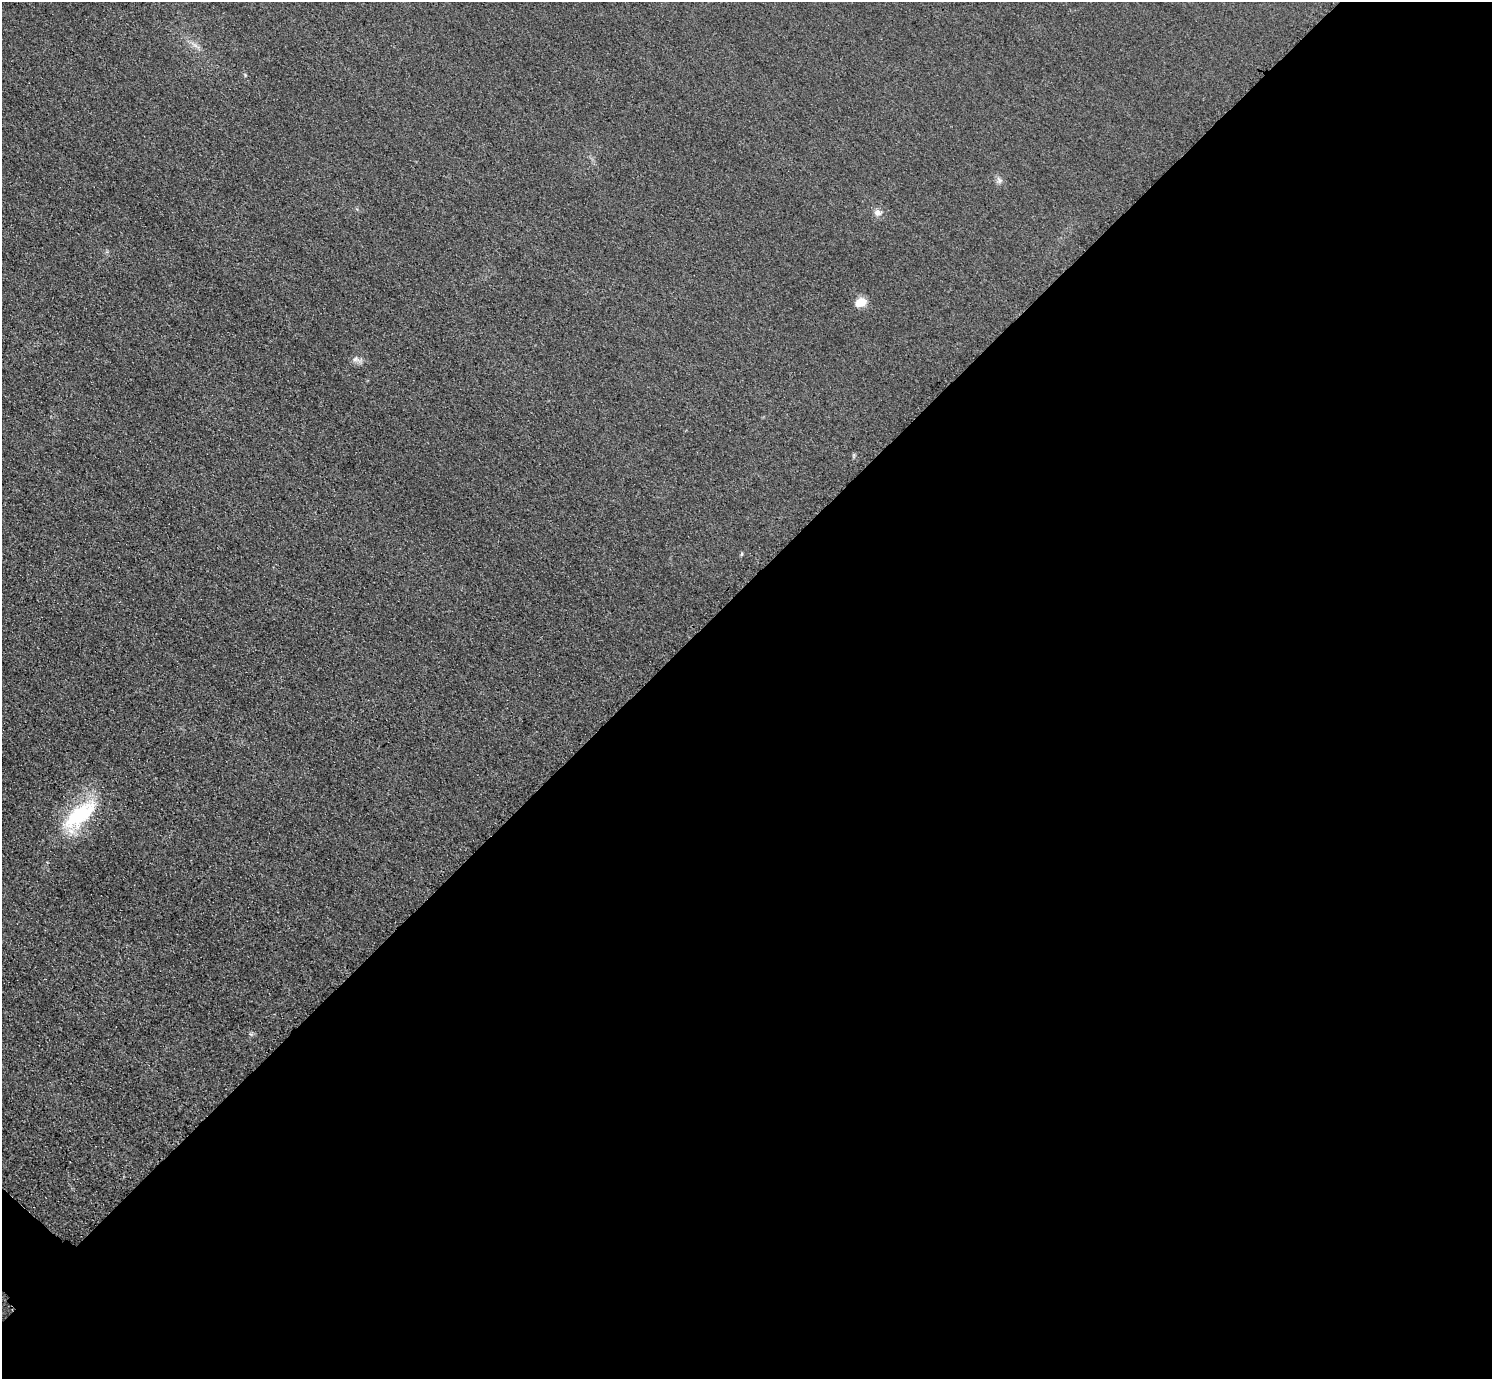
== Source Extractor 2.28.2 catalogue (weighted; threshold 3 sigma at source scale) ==
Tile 12 of 4 x 4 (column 4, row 3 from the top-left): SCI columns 4499-5988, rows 1561-2937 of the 6017 x 6017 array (HDU 1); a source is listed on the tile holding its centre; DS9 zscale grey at full resolution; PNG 1494 x 1381 px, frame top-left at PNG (2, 2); no overlay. Shown black and unused: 57% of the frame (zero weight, under 3 of 4 exposures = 3% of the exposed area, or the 3 px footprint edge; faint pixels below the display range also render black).
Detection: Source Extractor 2.28.2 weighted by HDU 2 'WHT'; one run over the whole footprint, this tile lists its part. Background 0.0847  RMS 0.019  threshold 0.0851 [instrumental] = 3 sigma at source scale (4.5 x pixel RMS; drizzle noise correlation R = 1.50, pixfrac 1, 0.05/0.05 arcsec/px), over >= 5 px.
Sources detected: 6; all 6 listed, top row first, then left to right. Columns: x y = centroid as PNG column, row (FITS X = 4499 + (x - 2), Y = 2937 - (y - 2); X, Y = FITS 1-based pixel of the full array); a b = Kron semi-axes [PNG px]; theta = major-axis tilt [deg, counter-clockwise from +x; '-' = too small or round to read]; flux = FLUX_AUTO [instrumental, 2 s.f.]
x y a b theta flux
999 180 10 7 -63 6.5
877 212 9 9 - 8.7
861 302 14 10 21 20
355 359 8 6 22 6.2
742 554 4 4 - 2.4
80 815 54 22 40 130